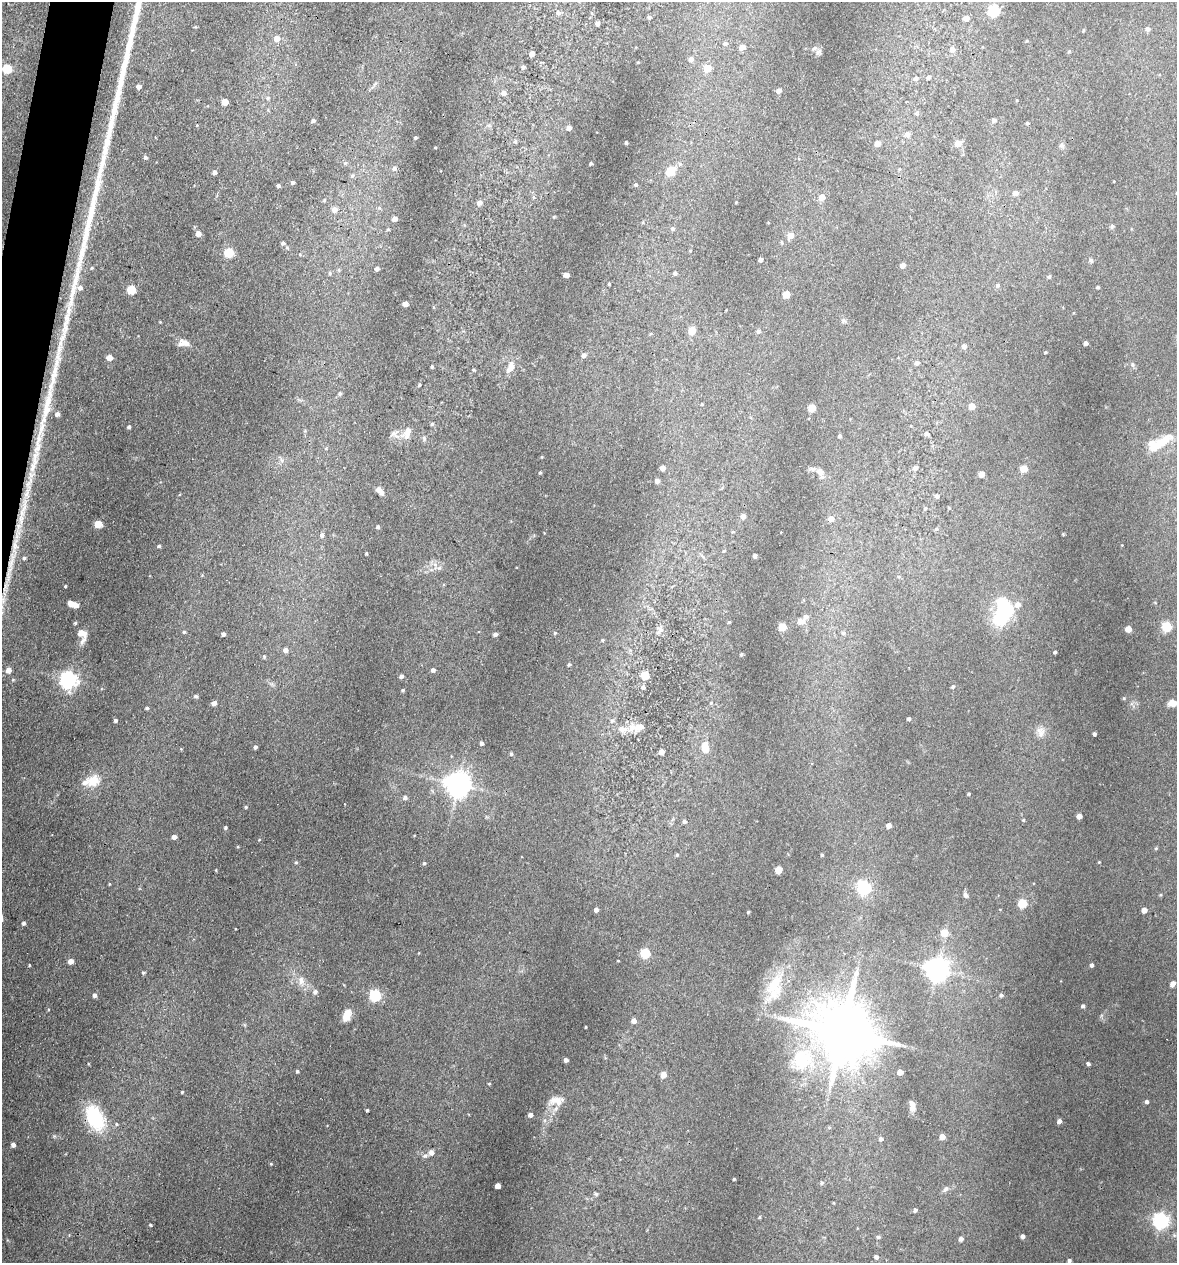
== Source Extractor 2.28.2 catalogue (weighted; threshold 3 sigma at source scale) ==
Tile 11 of 4 x 4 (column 3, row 3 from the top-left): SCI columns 2476-3650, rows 1269-2529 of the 5073 x 5061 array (HDU 1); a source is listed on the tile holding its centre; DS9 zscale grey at full resolution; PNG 1179 x 1265 px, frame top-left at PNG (2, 2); no overlay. Shown black and unused: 2% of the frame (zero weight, under 3 of 4 exposures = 1% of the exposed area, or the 3 px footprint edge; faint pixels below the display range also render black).
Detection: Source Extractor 2.28.2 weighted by HDU 2 'WHT'; one run over the whole footprint, this tile lists its part. Background 0.122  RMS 0.0083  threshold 0.0373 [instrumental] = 3 sigma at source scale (4.5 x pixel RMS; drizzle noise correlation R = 1.50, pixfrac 1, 0.05/0.05 arcsec/px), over >= 5 px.
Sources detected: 273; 1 inside a brighter object's white glare — not listed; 9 inside a brighter listed object's ellipse — not listed separately; the other 263 listed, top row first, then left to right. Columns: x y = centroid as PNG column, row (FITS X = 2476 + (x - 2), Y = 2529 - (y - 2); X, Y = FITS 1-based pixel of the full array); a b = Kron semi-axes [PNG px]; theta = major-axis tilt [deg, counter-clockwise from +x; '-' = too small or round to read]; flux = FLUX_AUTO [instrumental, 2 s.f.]
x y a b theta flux
994 10 6 6 - 83
558 13 6 6 - 2.5
649 17 4 4 - 1.1
966 18 6 5 - 5
597 23 4 4 - 2.6
1147 29 6 5 - 2.5
1083 30 5 3 - 0.73
277 38 6 5 - 7
725 44 6 5 - 1.9
742 47 5 5 - 5.3
814 48 7 5 23 1.8
952 49 6 6 - 4
1069 51 6 3 19 0.83
532 54 5 4 - 5
691 59 6 5 - 2.8
523 67 5 4 - 1.5
707 68 6 5 - 15
7 69 6 5 - 39
928 77 5 4 - 1.9
916 78 6 5 - 1.8
375 84 9 3 45 1.6
138 86 5 4 - 3.3
779 90 4 4 - 4.2
503 93 6 5 - 3.8
268 98 5 5 - 1.2
225 102 5 5 - 11
994 120 5 5 - 2.2
313 121 4 4 - 2
1027 123 3 3 - 1
569 128 4 4 - 4.4
907 134 6 6 - 3.7
415 137 3 3 - 1.2
515 141 6 4 86 1.5
626 143 3 3 - 1.2
877 143 5 5 - 6
958 143 6 5 - 9.6
1062 145 7 6 - 1.9
145 157 5 4 - 1.8
345 163 5 5 - 1.6
591 163 3 3 - 1.2
394 168 6 5 - 2.2
670 171 14 11 39 11
214 172 4 4 - 3.4
352 176 8 5 62 1.8
292 182 4 3 - 1.5
636 184 4 4 - 1.3
278 186 4 3 - 1.6
1015 193 6 5 - 3.9
821 197 6 5 - 7.9
479 203 6 6 - 3.5
334 210 6 6 - 5.2
395 219 4 4 - 4.2
1112 226 7 5 75 1.5
388 229 4 4 - 0.99
673 229 6 5 - 1.5
198 234 5 5 - 4.9
790 235 5 5 - 8.9
283 243 4 4 - 1.8
287 248 6 4 -2 1
229 253 5 5 - 39
300 254 5 4 - 0.93
760 260 4 4 - 3.4
1091 260 7 5 -57 1.6
903 265 5 4 - 4.8
92 268 5 4 - 1.1
377 269 4 4 - 2.5
339 270 6 4 -72 1.1
330 273 5 4 - 1.2
675 273 5 4 - 1.7
566 275 5 4 - 4.8
1049 277 5 4 - 1.4
609 284 3 3 - 0.77
998 285 5 4 - 1.1
1098 287 4 3 - 1.2
131 290 5 5 - 31
786 294 5 5 - 13
405 304 4 4 - 4.8
843 321 6 6 - 1.7
692 331 5 5 - 18
758 331 5 5 - 1.8
186 343 15 8 -27 5.5
1086 343 4 4 - 2.5
964 346 5 5 - 3.1
1045 352 4 3 - 0.83
584 355 5 5 - 3.2
109 358 5 4 - 7.7
917 363 5 4 - 2.3
432 367 3 3 - 1.3
510 367 15 7 66 6.9
474 370 5 3 - 0.8
419 385 5 3 - 0.84
340 393 5 5 - 1.5
702 404 3 3 - 0.7
972 406 5 5 - 9
812 408 5 5 - 22
57 414 5 5 - 3.1
432 424 4 4 - 1.1
129 427 4 3 - 1.6
408 430 15 8 55 8.4
394 433 11 5 24 2.8
926 434 5 5 - 2
840 436 4 4 - 1.4
424 438 9 3 -77 1.4
1162 442 36 10 34 22
326 448 5 3 - 0.87
662 468 5 4 - 3.9
915 468 6 5 - 2.8
1024 469 5 5 - 14
820 472 10 8 -44 4.9
540 473 3 3 - 0.87
981 474 5 4 - 7.7
657 481 4 4 - 3.4
380 491 10 5 -47 4.2
937 496 5 4 - 1.9
925 508 4 4 - 0.85
23 509 43 8 78 26
743 516 4 4 - 4.3
831 519 6 5 - 5.3
98 524 5 5 - 18
378 527 4 4 - 1.5
936 529 6 5 - 1.4
1063 534 4 4 - 0.73
322 535 6 5 - 2.3
159 546 4 4 - 1.2
724 551 4 3 - 0.9
366 553 3 3 - 0.73
755 556 4 3 - 2.4
24 558 4 4 - 1.3
11 562 38 8 76 21
439 568 6 5 - 1.8
65 586 3 3 - 0.82
73 604 10 5 -20 8
1003 612 28 15 77 73
802 621 11 8 7 4.5
729 622 4 3 - 0.8
75 623 4 4 - 1.1
1167 626 5 5 - 51
782 627 5 5 - 21
1128 629 5 5 - 9.5
660 631 13 5 48 3.1
184 632 4 4 - 1.1
555 633 5 4 - 1.1
843 633 6 5 - 1.6
82 634 11 7 -71 14
223 634 4 4 - 2.6
495 634 4 4 - 2.5
602 640 4 3 - 0.97
285 650 5 5 - 3.9
1055 652 3 3 - 1.3
741 654 3 3 - 1.2
264 657 5 4 - 1.2
569 664 4 3 - 1.1
8 670 5 5 - 6
433 670 5 5 - 2.7
645 675 5 5 - 26
401 676 4 4 - 2.7
68 679 7 7 - 280
13 680 4 4 - 0.92
953 686 5 4 - 1.4
643 687 5 5 - 2.2
403 690 4 3 - 1
196 696 5 4 - 1.7
1124 698 5 4 - 0.81
214 703 5 4 - 4
711 703 5 4 - 0.85
1172 703 11 7 9 6
147 708 4 3 - 1.2
909 719 4 3 - 1.2
115 720 4 4 - 1.6
640 727 12 9 -17 5.7
623 729 17 8 -3 8.6
1040 732 15 11 -76 6.5
1094 734 4 3 - 1.8
481 743 4 4 - 2
255 747 4 3 - 1.9
705 747 11 7 -82 9.1
661 752 4 4 - 5.4
511 754 4 3 - 1.2
93 781 17 14 20 14
458 784 8 8 - 860
969 794 3 3 - 0.98
405 798 5 5 - 2.5
246 807 4 3 - 1
1079 816 4 4 - 5.7
1023 820 4 4 - 0.78
684 821 4 4 - 2.1
889 825 4 4 - 5.4
225 828 4 4 - 1.3
174 837 4 4 - 3.6
259 840 4 3 - 0.61
1156 848 4 4 - 0.93
677 855 5 4 - 1.2
822 855 3 3 - 0.99
296 862 4 4 - 1
1099 862 3 3 - 0.62
424 863 4 4 - 1.1
216 870 4 3 - 0.64
778 870 5 5 - 15
109 884 4 3 - 0.63
864 888 8 6 -56 140
966 895 7 6 - 2.3
1160 895 5 3 - 0.83
1022 903 5 5 - 36
596 910 4 4 - 3
1144 910 4 4 - 6.1
748 912 3 3 - 0.86
24 923 5 4 - 1.7
944 933 5 5 - 17
645 953 5 5 - 49
70 961 4 4 - 5.9
618 961 3 2 - 0.57
29 965 4 2 - 0.64
1091 965 4 3 - 2.1
937 969 7 7 - 750
143 973 5 4 - 0.96
301 981 13 7 -90 5.4
1173 984 6 5 - 3.4
774 988 47 21 70 42
315 992 6 6 - 2.2
94 995 5 4 - 2.6
375 995 6 6 - 90
1001 995 5 5 - 1.6
1083 1006 5 4 - 1.4
347 1015 11 7 69 11
634 1021 5 5 - 4.4
586 1027 3 2 - 0.65
843 1032 18 15 -24 5900
566 1060 4 4 - 3
802 1063 37 18 16 36
1088 1064 4 3 - 1.9
297 1071 4 4 - 1.1
900 1072 5 4 - 8
663 1075 5 4 - 8.6
489 1084 4 3 - 0.72
182 1092 3 3 - 0.83
1146 1101 4 4 - 2
558 1102 16 14 60 9.2
912 1108 11 8 -70 4.1
367 1110 3 3 - 0.95
530 1115 4 4 - 3.6
95 1118 22 14 -65 62
1059 1121 5 5 - 2.8
116 1124 5 4 - 1.4
942 1137 4 4 - 7.2
881 1139 5 4 - 2
13 1145 4 4 - 3.5
431 1152 5 5 - 5
425 1156 8 6 35 2.4
271 1164 4 3 - 0.83
734 1179 3 3 - 1.1
822 1183 6 4 24 1.4
498 1186 4 4 - 7.2
945 1189 9 5 44 2.1
596 1194 5 5 - 1.3
915 1210 4 4 - 1.8
759 1217 4 3 - 0.93
1161 1220 6 6 - 240
150 1225 4 3 - 1
1023 1236 4 4 - 3.1
878 1237 5 5 - 1.1
961 1239 4 4 - 2.9
876 1257 5 4 - 2.7
1069 1260 4 3 - 1.9
Overlapping masked pixels (flux is a lower limit): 2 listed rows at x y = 23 509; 11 562
Isophote crosses this tile's border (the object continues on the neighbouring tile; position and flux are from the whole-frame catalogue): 1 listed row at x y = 1172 703
Unlisted compact peaks at least as high as the median listed source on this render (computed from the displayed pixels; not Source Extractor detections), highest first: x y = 68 311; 35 463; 54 1136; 544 1120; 80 288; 88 1064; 435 148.